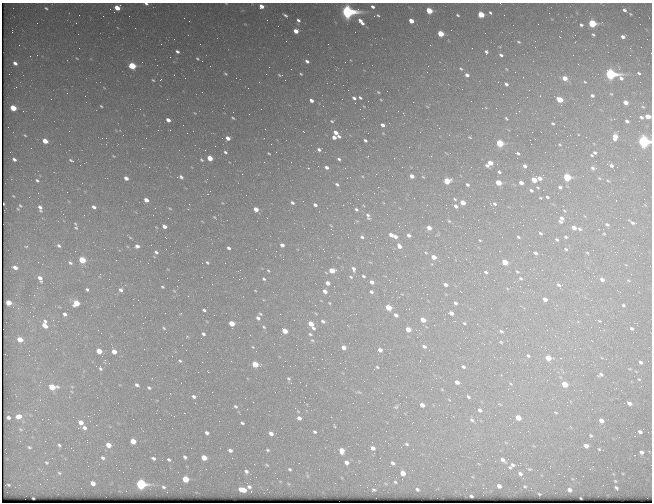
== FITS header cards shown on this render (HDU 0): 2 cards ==
NAXIS1  =                  650 / Width of table row in bytes
NAXIS2  =                  500 / Number of rows in table

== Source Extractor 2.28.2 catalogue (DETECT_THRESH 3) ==
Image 650 x 500 px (HDU 0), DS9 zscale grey, 1 PNG px = 1 image px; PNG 654 x 504 px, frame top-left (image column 1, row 500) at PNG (2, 3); no overlay
Background 457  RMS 2.2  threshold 6.58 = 3 sigma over >= 5 px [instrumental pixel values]
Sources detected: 438; all 438 listed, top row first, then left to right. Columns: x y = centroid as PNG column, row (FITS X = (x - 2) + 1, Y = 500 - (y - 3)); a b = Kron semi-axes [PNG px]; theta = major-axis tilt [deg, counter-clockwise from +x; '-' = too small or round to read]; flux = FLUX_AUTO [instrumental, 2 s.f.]
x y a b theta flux
146 4 5 3 - 360
261 6 4 4 - 1100
373 7 5 4 - 440
46 8 3 2 - 180
117 8 5 4 - 2500
624 10 5 4 - 400
429 11 5 4 - 4900
114 12 3 2 - 140
347 12 7 5 -17 54000
490 13 5 4 - 340
481 14 5 4 - 4400
630 14 5 4 - 160
79 15 2 2 - 180
285 15 5 3 - 280
378 15 6 4 -37 250
457 15 5 4 - 250
374 16 3 2 - 130
267 20 2 2 - 65
298 20 4 3 - 340
411 21 4 4 - 1800
361 22 9 4 -48 1000
592 23 5 4 - 11000
581 25 5 4 - 340
296 31 5 4 - 1500
561 31 2 2 - 94
355 32 2 2 - 98
441 34 5 4 - 4100
593 35 4 3 - 230
623 37 4 4 - 590
518 42 5 3 - 190
200 44 3 2 - 140
19 45 2 2 - 170
430 45 2 2 - 390
177 52 4 3 - 360
486 52 6 5 - 400
37 55 2 2 - 56
501 55 5 4 - 370
76 58 3 2 - 91
197 59 3 2 - 160
307 61 5 4 - 500
15 63 4 3 - 580
578 64 3 2 - 120
132 66 5 4 - 6900
428 66 2 2 - 73
269 67 2 2 - 66
461 69 6 5 - 280
506 69 4 3 - 110
427 72 2 2 - 64
515 72 2 2 - 160
639 73 4 3 - 210
9 74 2 2 - 50
225 74 3 2 - 150
266 74 2 2 - 470
301 74 5 3 - 190
611 74 7 4 -17 32000
174 75 2 2 - 93
280 75 9 4 -5 330
467 75 5 4 - 700
185 78 2 2 - 210
565 78 4 4 - 1400
153 80 3 2 - 130
160 80 3 2 - 290
585 82 3 2 - 120
506 84 4 3 - 460
387 91 2 2 - 94
202 92 2 2 - 60
378 92 3 2 - 120
67 93 2 2 - 160
611 94 4 3 - 120
592 96 4 3 - 290
354 98 4 3 - 390
360 98 4 2 - 220
311 100 5 4 - 650
560 100 5 4 - 3500
625 102 5 4 - 1200
101 106 3 2 - 140
323 106 2 2 - 310
643 107 5 4 - 170
13 108 5 4 - 4100
482 108 2 2 - 71
496 108 2 2 - 100
23 111 2 2 - 230
516 113 2 2 - 70
641 117 5 4 - 350
648 117 5 4 - 1800
233 118 3 2 - 170
506 118 3 3 - 190
168 120 4 3 - 860
332 121 4 3 - 180
627 121 5 4 - 430
553 123 3 3 - 170
382 125 4 3 - 540
8 127 2 2 - 63
439 128 3 2 - 130
265 129 2 2 - 75
335 132 5 3 - 940
420 132 2 2 - 71
556 133 2 2 - 130
25 135 5 4 - 190
339 136 4 3 - 300
334 137 5 3 - 770
470 137 4 3 - 150
615 137 7 5 82 1600
102 138 2 2 - 87
106 138 2 2 - 130
228 138 4 3 - 1000
365 140 4 3 - 280
45 141 5 4 - 2400
644 142 6 5 - 35000
500 143 5 4 - 7400
271 144 2 2 - 87
560 145 3 2 - 120
142 148 2 2 - 1100
319 149 5 4 - 430
10 152 2 2 - 110
225 152 3 3 - 230
276 152 3 2 - 110
595 152 5 4 - 290
269 153 3 2 - 150
517 153 5 3 - 340
591 155 5 3 - 190
113 156 3 2 - 99
368 156 3 2 - 180
210 158 5 4 - 2300
14 159 6 5 - 590
339 159 4 3 - 270
635 159 3 3 - 100
201 160 4 2 - 180
72 161 5 2 - 530
264 162 3 3 - 130
490 163 6 4 35 1900
607 164 2 2 - 500
525 166 4 3 - 450
611 166 6 4 -50 530
149 167 2 2 - 110
326 167 5 4 - 520
308 168 4 3 - 120
345 168 3 2 - 170
593 168 9 7 -45 520
499 172 4 3 - 310
376 174 3 2 - 180
412 176 4 4 - 970
177 177 2 2 - 80
181 177 5 3 - 330
349 177 6 2 18 170
423 177 5 3 - 150
567 177 5 4 - 8700
126 178 4 3 - 830
540 178 6 4 -31 760
599 178 6 4 -44 230
37 180 8 6 -30 520
534 180 5 4 - 2500
447 181 5 4 - 4400
608 181 7 4 -40 260
498 183 5 4 - 3000
521 183 4 3 - 830
337 184 5 3 - 320
467 185 4 3 - 340
538 187 4 3 - 150
560 187 5 4 - 350
531 190 4 3 - 310
543 190 2 2 - 67
570 192 2 2 - 99
38 193 5 4 - 180
246 195 2 2 - 290
13 196 6 4 -24 200
29 197 5 3 - 120
547 197 4 3 - 220
540 198 3 2 - 130
455 199 6 4 -29 210
146 200 4 3 - 1100
463 202 4 4 - 1600
222 203 5 4 - 140
292 203 4 3 - 320
494 204 8 4 7 360
315 205 4 3 - 430
20 206 6 5 - 310
456 206 5 4 - 680
563 206 3 2 - 110
94 207 5 4 - 550
40 208 12 6 -72 960
170 208 5 4 - 160
18 209 5 5 - 220
256 209 4 4 - 1400
356 209 6 5 - 340
565 211 6 3 -32 170
368 216 12 7 -71 720
214 217 5 3 - 150
267 218 2 2 - 77
561 218 6 5 - 520
535 219 2 2 - 220
357 221 6 4 -42 190
449 221 6 4 -44 200
560 221 8 4 -30 400
632 222 12 5 -33 540
75 223 4 4 - 170
607 224 7 5 -23 370
164 226 4 3 - 810
156 227 5 3 - 120
623 227 2 2 - 590
76 228 8 6 -73 350
304 228 2 2 - 66
429 228 6 5 - 1000
574 228 5 4 - 1100
579 229 6 5 - 310
540 233 5 4 - 240
604 234 5 5 - 190
391 235 5 4 - 850
409 235 6 5 - 560
395 236 6 5 - 710
130 237 5 3 - 150
362 237 6 4 -28 350
518 237 5 3 - 200
566 237 6 4 -19 240
166 238 3 2 - 170
480 240 3 2 - 140
557 240 5 4 - 270
553 243 2 2 - 74
282 245 4 3 - 720
27 246 4 3 - 180
59 246 6 4 -35 360
137 246 4 4 - 600
399 246 7 5 -49 880
228 248 4 3 - 320
566 249 6 5 - 320
156 252 5 4 - 300
617 252 3 3 - 160
535 253 6 4 -31 440
587 253 5 4 - 200
434 257 5 4 - 1400
82 260 5 4 - 4800
207 262 4 2 - 170
505 262 5 4 - 3500
70 263 6 4 -32 300
15 267 5 3 - 720
354 269 6 4 -70 450
332 270 5 4 - 2100
268 271 4 3 - 170
486 272 5 4 - 300
517 272 6 4 -36 210
363 276 3 2 - 210
351 277 5 3 - 160
40 278 6 4 -63 750
520 278 6 4 -30 230
536 278 3 3 - 74
264 279 5 4 - 220
602 279 6 5 - 690
628 280 7 4 -9 230
372 282 4 3 - 650
328 283 5 4 - 860
446 285 5 4 - 480
559 285 9 5 -29 490
162 287 3 2 - 150
87 289 4 3 - 240
121 290 4 3 - 390
255 290 3 2 - 95
325 291 5 4 - 810
371 292 4 3 - 310
188 296 2 2 - 130
545 299 5 4 - 850
9 303 4 4 - 2300
76 303 5 4 - 3600
329 303 3 3 - 120
455 303 4 4 - 350
623 305 5 4 - 210
388 307 5 4 - 3500
204 310 4 2 - 260
165 313 2 2 - 140
451 313 5 4 - 780
65 314 4 3 - 410
260 314 4 3 - 170
214 315 2 2 - 67
396 315 5 4 - 580
258 318 5 3 - 410
423 320 5 4 - 1700
323 321 5 4 - 320
600 321 6 4 -17 220
578 322 6 4 -19 210
232 323 5 4 - 2200
464 323 5 4 - 170
637 323 3 2 - 130
311 324 8 4 -56 2100
604 324 2 2 - 590
45 325 8 5 -81 1400
264 327 4 3 - 160
164 328 5 3 - 180
632 328 7 5 -41 340
408 329 5 4 - 2000
600 330 2 2 - 430
285 331 5 4 - 1700
501 331 5 4 - 280
101 333 2 2 - 77
203 334 4 4 - 330
310 334 4 3 - 180
239 337 2 2 - 60
20 339 5 4 - 2300
312 340 4 3 - 140
500 341 5 4 - 270
484 344 2 2 - 66
182 345 2 2 - 75
424 346 5 4 - 380
253 347 4 3 - 110
343 348 5 4 - 820
460 348 2 2 - 130
380 350 5 4 - 750
99 351 5 4 - 2500
256 351 2 2 - 99
114 352 5 4 - 1300
29 355 2 2 - 64
528 356 6 5 - 320
548 358 5 4 - 2400
602 358 5 3 - 140
180 361 5 4 - 230
420 361 2 2 - 95
478 361 2 2 - 560
202 362 3 2 - 170
641 362 4 3 - 380
255 364 5 4 - 3800
141 365 2 2 - 230
96 366 2 2 - 69
463 367 4 3 - 320
100 368 5 4 - 260
345 368 2 2 - 65
376 368 9 4 33 290
208 372 3 2 - 340
600 375 8 5 11 400
289 379 3 3 - 150
639 379 5 4 - 160
364 381 3 3 - 130
300 382 2 2 - 150
457 382 4 4 - 650
181 383 2 2 - 60
291 383 3 2 - 320
511 384 6 3 -31 170
565 384 5 4 - 2600
137 385 4 3 - 370
52 387 6 4 -7 3700
72 387 5 3 - 120
149 388 4 3 - 240
442 390 5 3 - 120
574 390 3 2 - 190
359 392 9 5 -11 300
194 396 4 3 - 360
468 397 4 3 - 220
450 400 4 3 - 140
624 403 2 2 - 84
629 403 5 3 - 620
499 404 6 3 -25 170
422 405 4 4 - 870
235 406 4 3 - 200
396 407 7 6 - 300
295 408 2 2 - 120
247 409 3 2 - 110
341 410 2 2 - 62
480 410 5 4 - 360
556 412 6 3 -10 170
184 413 2 2 - 280
19 416 7 5 8 1200
453 416 3 2 - 250
8 417 4 3 - 400
299 418 4 4 - 620
518 418 5 4 - 1800
42 419 2 2 - 420
48 419 2 2 - 71
133 419 2 2 - 300
472 420 7 5 -33 320
601 421 5 4 - 950
81 422 5 4 - 1000
242 423 3 3 - 200
334 426 6 2 -76 140
357 427 3 3 - 77
84 428 6 5 - 490
20 429 7 4 -32 200
315 432 3 3 - 240
640 432 4 3 - 390
207 433 4 3 - 350
271 433 4 4 - 670
591 435 4 4 - 190
133 441 5 4 - 2200
388 443 3 2 - 130
407 444 5 3 - 190
59 445 5 4 - 250
108 445 5 4 - 1500
586 446 5 4 - 780
29 447 5 4 - 210
373 448 5 4 - 660
599 449 4 3 - 130
230 450 4 3 - 460
268 450 3 2 - 170
342 451 5 4 - 1600
475 451 2 2 - 76
641 452 4 3 - 410
185 457 4 3 - 280
204 457 5 4 - 2500
103 458 5 4 - 320
153 458 4 3 - 300
446 458 2 2 - 120
487 459 2 2 - 100
169 460 4 3 - 240
503 460 6 3 -41 470
495 461 2 2 - 190
46 462 6 5 - 240
346 462 6 5 - 600
393 463 4 3 - 340
267 465 4 3 - 120
512 465 4 4 - 290
569 466 3 2 - 140
510 467 3 2 - 130
289 469 4 3 - 190
529 469 3 2 - 120
412 470 2 2 - 79
246 471 4 4 - 350
225 472 2 2 - 130
59 473 6 4 -25 230
403 473 5 4 - 1300
520 474 4 3 - 360
564 476 2 2 - 340
47 479 2 2 - 66
185 479 5 4 - 3500
615 481 4 3 - 150
395 482 3 2 - 140
93 483 5 4 - 770
40 484 2 2 - 79
141 484 5 5 - 21000
8 485 3 2 - 140
499 486 4 4 - 640
525 486 3 2 - 120
163 487 4 3 - 220
249 487 7 5 -20 460
616 488 4 3 - 240
417 489 3 3 - 220
243 490 7 4 -14 2100
373 490 4 3 - 210
569 490 4 4 - 530
126 491 2 2 - 73
539 494 3 2 - 98
471 496 3 3 - 240
33 498 2 2 - 110
At the frame edge (FLAGS 8, measured only in part): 3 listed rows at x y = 146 4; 648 117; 644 142